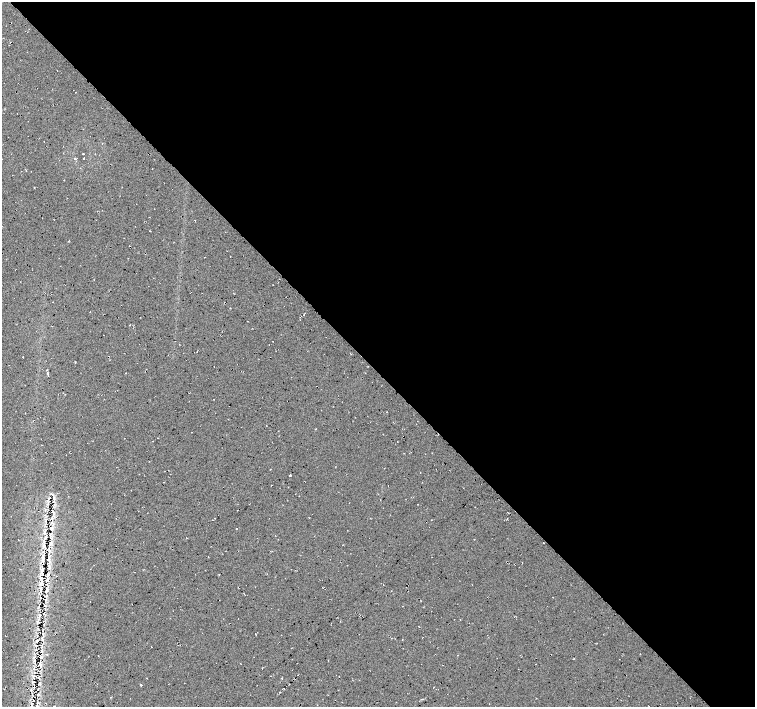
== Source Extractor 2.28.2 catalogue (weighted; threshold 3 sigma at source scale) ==
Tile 8 of 4 x 4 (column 4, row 2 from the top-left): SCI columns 4515-6019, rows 2965-4373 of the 6020 x 5994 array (HDU 1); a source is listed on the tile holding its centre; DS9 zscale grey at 2 x 2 block average (1 PNG px = mean of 2 x 2 image px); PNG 757 x 709 px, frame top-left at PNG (2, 2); no overlay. Shown black and unused: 52% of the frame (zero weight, under 2 of 3 exposures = <1% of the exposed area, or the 3 px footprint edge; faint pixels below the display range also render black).
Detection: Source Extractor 2.28.2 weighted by HDU 2 'WHT'; one run over the whole footprint, this tile lists its part. Background 0.0325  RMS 0.013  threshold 0.0563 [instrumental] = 3 sigma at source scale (4.5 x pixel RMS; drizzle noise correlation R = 1.50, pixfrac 1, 0.0396/0.0396 arcsec/px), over >= 5 px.
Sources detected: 47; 2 cosmic-ray / hot-pixel residue — not listed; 4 inside a brighter listed object's ellipse — not listed separately; the other 41 listed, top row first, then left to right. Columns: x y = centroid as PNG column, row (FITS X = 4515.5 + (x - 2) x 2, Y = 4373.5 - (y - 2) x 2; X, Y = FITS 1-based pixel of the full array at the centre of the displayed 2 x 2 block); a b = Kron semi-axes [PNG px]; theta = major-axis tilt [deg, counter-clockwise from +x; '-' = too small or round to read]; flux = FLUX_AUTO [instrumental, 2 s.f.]
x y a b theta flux
102 143 2 2 - 15
83 154 2 2 - 1.4
75 158 3 2 - 2.3
83 158 2 2 - 4.2
23 357 2 2 - 1.1
213 399 2 2 - 0.89
290 475 2 2 - 36
53 497 8 2 -88 6
52 518 3 2 - 2.3
51 528 2 2 - 2
50 534 6 2 47 3.9
543 543 2 2 - 0.94
50 544 8 2 78 6.2
44 547 5 3 - 5.1
44 559 10 4 44 9.6
48 559 5 3 - 4.3
48 566 3 2 - 1.2
43 568 2 2 - 1.8
42 573 5 2 - 2.5
47 579 5 2 - 4.7
42 582 9 3 75 9.7
41 591 4 3 - 3.6
46 596 6 3 84 5.9
44 605 2 2 - 2
39 615 4 3 - 4.2
43 634 5 2 - 3.1
42 639 5 2 - 2.8
37 641 3 2 - 1.5
42 647 5 2 - 2.5
36 649 3 2 - 1.1
41 651 3 2 - 1.5
47 654 2 2 - 2.6
35 660 3 2 - 2.3
535 664 2 2 - 1.8
40 665 9 3 -83 7.3
282 678 2 2 - 30
141 685 2 2 - 7.2
38 689 3 2 - 1.5
38 695 3 2 - 2.3
33 700 2 2 - 1.5
38 703 3 2 - 2.4
Diffuse or blended objects may show on this block-average render without a row.